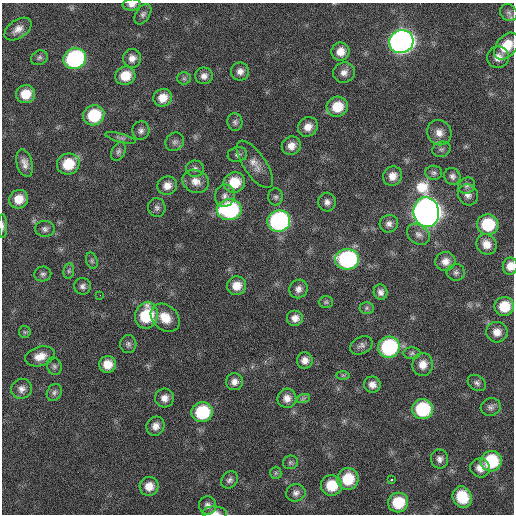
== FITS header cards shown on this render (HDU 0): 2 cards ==
NAXIS1  =                  512 / Axis length
NAXIS2  =                  512 / Axis length

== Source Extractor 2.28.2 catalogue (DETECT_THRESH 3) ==
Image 512 x 512 px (HDU 0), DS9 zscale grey, 1 PNG px = 1 image px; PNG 516 x 516 px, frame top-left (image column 1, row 512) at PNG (2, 3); each listed source drawn as its Kron ellipse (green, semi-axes under 4 px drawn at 4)
Background 33.2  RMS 4.9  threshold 14.6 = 3 sigma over >= 5 px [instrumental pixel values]
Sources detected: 113; all 113 listed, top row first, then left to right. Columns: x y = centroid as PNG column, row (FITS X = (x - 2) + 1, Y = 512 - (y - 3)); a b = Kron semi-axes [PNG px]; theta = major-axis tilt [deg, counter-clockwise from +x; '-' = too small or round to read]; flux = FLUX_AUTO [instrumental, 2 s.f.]
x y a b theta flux
132 5 9 6 5 1500
509 13 9 8 - 1200
143 14 11 7 56 1100
18 29 15 9 34 2800
401 42 12 11 - 250000
506 46 15 10 51 7200
340 52 9 9 - 3600
498 57 11 10 - 2700
39 58 8 7 - 930
132 58 9 9 - 2300
75 59 11 10 - 54000
240 71 9 9 - 2000
344 73 11 10 - 2200
125 76 10 9 - 6300
204 76 9 8 - 1800
184 78 6 6 - 720
25 94 10 9 - 5900
163 98 9 8 - 4100
337 107 10 10 - 7900
94 115 11 10 - 14000
235 122 9 7 -80 1000
308 127 10 9 - 3100
141 131 9 8 - 1300
439 133 13 12 - 3100
121 138 16 4 -15 1100
175 142 10 8 43 1300
291 146 10 9 - 2800
441 149 9 7 22 1100
118 152 10 6 66 1000
237 155 10 7 12 1100
25 163 14 8 -75 2300
68 164 11 10 - 9400
255 164 27 11 -56 3900
195 169 9 8 - 1200
434 173 8 7 - 980
392 176 10 9 - 3100
452 176 9 8 - 1300
196 181 13 11 -24 3300
234 182 11 10 - 8500
167 186 10 9 - 2800
467 186 9 7 42 1300
468 195 10 10 - 2000
225 196 11 9 75 1800
276 197 8 7 - 960
19 199 9 9 - 4900
327 202 9 8 - 1600
157 208 9 8 - 1300
229 210 12 10 6 38000
426 212 15 12 -82 460000
279 221 11 11 - 69000
389 224 9 8 - 1600
488 224 11 10 - 16000
3 226 12 4 -88 900
45 229 10 8 -2 1200
418 234 12 9 -38 2000
486 244 11 9 -42 3500
347 259 12 10 1 47000
92 261 8 5 -72 690
445 261 10 9 - 2600
510 266 8 7 - 3100
69 271 7 5 83 680
456 272 9 8 - 1100
43 274 8 7 - 960
82 286 8 8 - 1200
237 286 10 9 - 4100
298 289 9 9 - 1900
380 292 8 7 - 1500
100 295 2 2 - 160
326 302 7 6 - 660
504 306 10 9 - 8000
367 308 7 6 - 740
146 315 13 11 73 17000
165 318 16 12 -43 6000
295 318 8 8 - 2300
25 332 6 5 - 570
497 332 10 10 - 2900
128 344 9 8 - 1000
361 345 12 8 25 1400
389 347 11 10 - 35000
412 353 8 6 0 820
40 356 15 9 16 3800
305 360 8 8 - 2100
108 364 8 8 - 4500
423 364 11 10 - 3400
54 366 9 7 -71 970
343 375 7 4 0 470
234 382 8 8 - 2000
477 383 10 7 -34 1100
372 385 8 8 - 2100
22 389 10 10 - 2000
54 392 9 7 61 1000
164 398 9 9 - 2400
287 398 9 9 - 2600
303 399 7 4 19 640
491 407 10 8 16 1400
422 409 10 10 - 22000
202 412 10 10 - 19000
155 426 10 9 - 2300
439 459 9 8 - 1600
491 461 10 10 - 17000
290 462 7 6 - 710
480 468 10 9 - 2700
276 473 6 5 - 630
348 479 11 10 - 11000
230 480 9 7 45 1200
391 480 3 3 - 860
331 485 10 10 - 8800
149 486 9 9 - 3700
296 493 10 8 14 1500
462 497 11 9 -64 11000
398 502 10 9 - 11000
207 505 9 8 - 1500
215 513 12 6 -3 1800
At the frame edge (FLAGS 8, measured only in part): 4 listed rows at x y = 132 5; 3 226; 510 266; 215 513